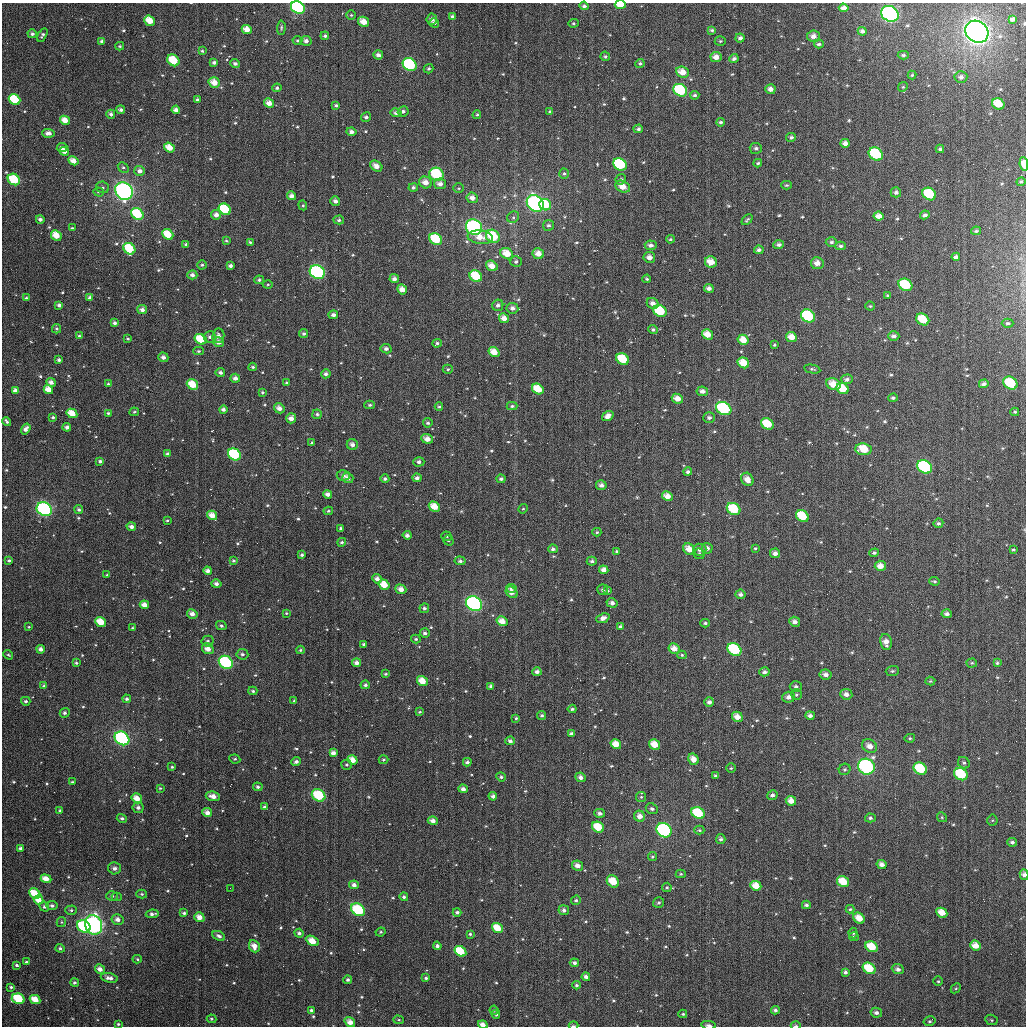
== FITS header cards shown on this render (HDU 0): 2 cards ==
NAXIS1  =                 1024
NAXIS2  =                 1024

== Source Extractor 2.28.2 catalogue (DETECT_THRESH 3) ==
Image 1024 x 1024 px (HDU 0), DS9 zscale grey, 1 PNG px = 1 image px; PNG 1028 x 1028 px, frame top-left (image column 1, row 1024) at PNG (2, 3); each listed source drawn as its Kron ellipse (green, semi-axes under 4 px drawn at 4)
Background 3410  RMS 77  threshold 232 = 3 sigma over >= 5 px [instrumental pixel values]
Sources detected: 679; of the 679, the 500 brightest by FLUX_AUTO listed and drawn (179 fainter detections omitted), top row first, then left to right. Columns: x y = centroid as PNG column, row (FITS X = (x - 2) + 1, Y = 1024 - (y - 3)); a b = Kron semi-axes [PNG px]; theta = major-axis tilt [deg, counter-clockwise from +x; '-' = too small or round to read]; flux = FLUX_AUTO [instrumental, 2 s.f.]
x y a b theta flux
620 5 5 4 - 1.3e+05
584 6 4 3 - 1.3e+04
298 8 7 6 - 6.2e+05
844 8 5 4 - 3.1e+04
890 14 9 7 -32 2.0e+06
351 15 4 4 - 7.6e+03
452 16 3 3 - 8.7e+03
432 19 5 5 - 2.1e+04
1013 19 4 3 - 1.7e+04
150 21 6 4 -37 1.0e+05
364 22 6 4 -29 6.5e+04
434 23 5 4 - 1.4e+04
573 23 5 4 - 7.7e+03
281 28 7 4 87 9.2e+03
247 29 5 4 - 5.4e+04
712 30 4 3 - 1.1e+04
862 31 4 4 - 1.6e+04
977 32 12 10 -37 4.2e+06
32 34 5 4 - 1.4e+04
42 35 7 3 60 1.2e+04
325 36 4 4 - 1.4e+04
813 36 6 6 - 3.1e+04
740 38 5 4 - 1.8e+04
297 40 5 4 - 9.2e+03
102 41 4 4 - 1.8e+04
306 41 6 5 - 2.3e+04
720 41 5 4 - 8.7e+03
819 44 5 4 - 1.2e+04
120 46 4 3 - 8.4e+03
202 51 4 3 - 8.5e+03
378 55 5 4 - 2.5e+04
903 55 5 4 - 9.0e+03
605 56 5 4 - 1.0e+04
716 57 5 5 - 4.1e+04
734 59 4 3 - 1.6e+04
173 60 6 5 - 1.6e+05
214 63 4 3 - 1.6e+04
640 63 4 4 - 1.1e+04
235 64 5 4 - 1.6e+04
410 65 7 6 - 5.1e+05
429 69 5 4 - 1.0e+04
682 72 6 5 - 6.6e+04
912 75 4 4 - 7.1e+03
961 77 6 5 - 2.0e+04
214 83 6 5 - 6.3e+04
903 87 5 4 - 6.8e+03
277 88 4 4 - 1.1e+04
770 89 5 5 - 2.9e+04
680 90 7 6 - 3.7e+05
695 95 4 4 - 1.1e+04
14 100 6 5 - 2.7e+05
197 100 3 3 - 1.0e+04
269 103 5 4 - 4.6e+04
998 104 6 5 - 1.0e+05
336 105 4 4 - 1.0e+04
121 110 4 3 - 1.7e+04
176 110 4 4 - 2.8e+04
403 111 5 5 - 1.7e+04
550 111 4 4 - 8.2e+03
396 113 5 4 - 1.9e+04
111 114 4 4 - 1.5e+04
477 115 4 3 - 7.7e+03
366 117 5 4 - 1.6e+04
65 120 5 4 - 6.4e+04
720 122 4 4 - 1.0e+04
638 129 5 4 - 1.3e+04
351 132 5 4 - 2.2e+04
48 133 6 4 -2 3.0e+04
791 137 5 4 - 1.4e+04
845 143 4 4 - 2.7e+04
62 147 5 4 - 1.6e+04
169 148 5 4 - 7.2e+04
756 148 6 5 - 1.5e+04
940 149 4 4 - 1.2e+04
64 151 5 4 - 3.8e+04
876 154 7 6 - 2.9e+05
73 161 5 4 - 4.7e+04
758 163 4 3 - 9.0e+03
620 164 7 6 - 4.7e+05
1024 164 7 4 -83 9.5e+04
376 166 6 5 - 3.9e+04
123 168 6 4 -47 1.1e+04
140 171 5 5 - 2.7e+04
436 174 7 6 - 3.5e+05
564 174 5 4 - 9.9e+03
14 179 6 5 - 2.0e+05
621 179 5 5 - 1.1e+04
425 182 6 5 - 4.5e+04
1021 182 4 4 - 7.8e+03
440 184 6 5 - 2.5e+04
786 185 5 4 - 8.0e+03
103 187 6 5 - 1.2e+04
413 187 5 4 - 1.4e+04
623 187 8 5 -25 6.2e+04
458 188 5 5 - 6.4e+03
124 191 9 8 - 1.7e+06
98 192 5 4 - 7.6e+03
896 192 5 5 - 1.5e+04
929 194 7 6 - 2.2e+05
292 196 4 4 - 2.6e+04
472 198 6 5 - 3.2e+04
335 201 5 4 - 2.1e+04
535 203 9 7 -43 1.3e+06
303 205 5 4 - 7.2e+03
545 205 6 5 - 1.7e+05
225 209 6 5 - 2.6e+05
137 214 6 5 - 2.6e+05
216 215 5 5 - 2.8e+04
925 215 5 4 - 1.5e+04
879 216 5 4 - 3.7e+04
513 217 6 5 - 1.1e+04
40 219 4 4 - 1.9e+04
339 220 5 4 - 1.4e+04
747 220 6 3 44 8.3e+03
548 225 5 5 - 1.2e+04
474 227 8 7 - 9.0e+05
72 228 4 3 - 6.7e+03
976 231 5 4 - 1.0e+04
168 234 6 5 - 1.1e+05
56 235 6 5 - 8.2e+04
493 236 7 6 - 2.2e+05
480 237 12 7 -6 6.1e+04
436 239 7 5 -36 2.3e+05
670 239 4 3 - 6.9e+03
226 241 3 3 - 6.5e+03
250 242 3 3 - 6.7e+03
831 242 6 4 1 1.1e+04
186 244 4 3 - 9.2e+03
651 245 6 5 - 2.1e+04
779 245 5 4 - 1.6e+04
841 246 5 4 - 1.3e+04
129 249 6 5 - 2.0e+05
759 250 4 4 - 1.5e+04
507 254 7 5 -31 8.5e+04
538 254 6 5 - 4.9e+04
649 257 6 5 - 3.3e+04
956 257 4 3 - 1.9e+04
516 262 5 5 - 1.2e+04
711 262 6 5 - 6.1e+04
817 263 6 6 - 3.4e+04
202 265 4 4 - 9.7e+03
230 266 4 3 - 1.7e+04
492 266 6 5 - 5.2e+04
317 272 8 6 -29 6.5e+05
192 275 5 4 - 2.3e+04
476 276 6 5 - 1.9e+05
394 279 5 4 - 2.3e+04
647 279 4 3 - 7.5e+03
259 280 5 4 - 1.2e+04
268 285 5 3 - 6.6e+03
905 285 7 6 - 2.2e+05
709 288 5 4 - 2.2e+04
402 289 5 4 - 4.7e+04
888 295 4 4 - 8.8e+03
26 298 3 3 - 1.0e+04
90 298 4 3 - 2.3e+04
653 303 6 5 - 3.0e+04
59 305 4 4 - 1.9e+04
498 305 6 5 - 1.8e+04
870 306 4 4 - 7.3e+03
512 308 6 5 - 2.3e+04
142 310 5 4 - 2.5e+04
660 311 7 5 -31 1.8e+05
333 315 5 4 - 1.9e+04
808 316 7 6 - 3.4e+05
504 318 5 4 - 3.9e+04
923 319 7 5 -34 1.2e+05
115 323 4 3 - 1.7e+04
1008 323 6 4 0 1.1e+04
57 329 5 4 - 9.1e+03
653 330 4 4 - 1.1e+04
304 334 4 4 - 1.3e+04
707 334 6 4 -33 5.7e+04
79 336 4 3 - 1.0e+04
218 336 7 6 - 2.1e+04
894 336 5 4 - 1.8e+04
210 337 6 5 - 1.6e+04
791 337 5 5 - 5.5e+04
128 339 3 3 - 6.9e+03
200 339 6 5 - 1.4e+05
743 340 5 5 - 6.5e+04
219 342 5 5 - 2.9e+04
437 343 5 4 - 1.1e+04
774 345 3 3 - 6.8e+03
386 349 5 4 - 1.8e+04
199 351 5 4 - 9.0e+03
494 352 6 4 -36 6.4e+04
163 357 5 4 - 1.9e+04
623 359 7 5 -35 1.6e+05
59 360 3 3 - 1.3e+04
743 363 6 5 - 8.8e+04
253 367 4 3 - 1.0e+04
448 369 5 4 - 1.0e+04
812 369 8 4 -11 8.8e+03
220 373 5 4 - 1.7e+04
326 374 5 4 - 1.7e+04
235 378 4 4 - 2.5e+04
847 379 6 5 - 1.5e+04
51 382 5 4 - 2.5e+04
286 382 3 3 - 6.6e+03
1010 383 7 6 - 1.9e+05
108 384 3 3 - 8.5e+03
192 384 6 5 - 1.1e+05
833 384 7 5 -27 7.0e+04
984 384 5 4 - 1.9e+04
538 389 6 5 - 1.1e+05
843 389 6 5 - 9.9e+04
48 390 5 4 - 6.1e+04
15 391 4 4 - 2.9e+04
702 391 6 5 - 2.5e+04
262 392 4 3 - 9.3e+03
893 398 4 4 - 1.2e+04
677 399 6 4 -26 4.8e+04
370 405 5 4 - 1.1e+04
512 406 5 4 - 9.7e+03
439 407 4 3 - 8.1e+03
279 408 5 4 - 3.3e+04
724 409 8 6 -29 5.1e+05
223 410 4 4 - 1.7e+04
134 412 5 3 - 8.4e+03
1015 412 4 3 - 7.6e+03
72 413 5 4 - 7.9e+04
108 413 3 2 - 9.3e+03
317 414 5 4 - 1.1e+04
608 416 6 4 34 3.6e+04
53 417 3 3 - 1.0e+04
291 418 5 5 - 3.3e+04
709 418 6 5 - 1.3e+04
7 421 5 3 - 1.1e+04
428 423 5 4 - 1.1e+04
767 424 6 5 - 1.3e+05
67 427 4 3 - 1.9e+04
26 429 6 4 55 2.4e+04
427 439 6 4 -21 4.1e+04
312 443 4 3 - 1.0e+04
352 445 5 5 - 2.5e+04
864 449 8 6 -7 1.2e+05
168 454 4 3 - 1.4e+04
234 454 7 5 -33 3.7e+05
100 461 4 4 - 1.2e+04
419 462 5 5 - 1.7e+04
925 467 8 6 -32 9.1e+05
688 472 4 4 - 1.3e+04
343 475 6 5 - 1.8e+04
348 478 5 5 - 2.3e+04
417 478 4 4 - 1.8e+04
385 479 4 4 - 1.1e+04
501 479 4 4 - 1.4e+04
747 479 7 5 -56 4.4e+04
601 485 5 5 - 2.2e+04
328 494 4 4 - 2.4e+04
667 496 5 4 - 4.4e+04
434 507 6 4 -30 7.9e+04
44 509 8 6 -31 6.7e+05
523 509 5 4 - 6.5e+03
734 509 7 5 -32 2.0e+05
79 510 4 4 - 1.3e+04
328 511 5 3 - 7.7e+03
212 515 5 4 - 5.5e+04
802 516 7 5 -36 1.6e+05
167 520 3 3 - 6.6e+03
938 523 5 4 - 1.2e+04
131 527 4 4 - 2.6e+04
341 528 3 3 - 1.2e+04
597 532 4 4 - 7.9e+03
407 535 4 4 - 1.9e+04
446 536 5 4 - 8.1e+03
448 540 5 5 - 1.0e+04
342 542 4 4 - 9.3e+03
707 548 5 5 - 1.9e+04
755 548 4 4 - 7.0e+03
553 549 5 4 - 1.4e+04
689 549 6 5 - 6.0e+04
1013 549 4 3 - 6.3e+03
700 550 6 6 - 1.8e+04
617 551 4 4 - 8.0e+03
775 553 5 5 - 2.4e+04
874 553 5 4 - 9.6e+03
699 554 5 5 - 9.9e+03
302 555 3 3 - 1.1e+04
9 560 4 4 - 1.0e+04
233 561 4 3 - 8.3e+03
460 561 5 4 - 1.4e+04
592 561 5 4 - 1.4e+04
880 566 5 5 - 4.4e+04
604 570 5 4 - 3.2e+04
208 571 4 4 - 2.5e+04
107 575 3 3 - 7.0e+03
377 579 5 4 - 2.4e+04
934 581 5 3 - 8.2e+03
216 584 5 4 - 2.2e+04
384 585 6 5 - 8.6e+04
511 588 5 4 - 1.2e+04
401 589 6 4 -21 3.7e+04
603 590 5 5 - 1.3e+04
608 591 3 3 - 7.1e+03
512 592 6 5 - 3.8e+04
740 594 5 4 - 1.8e+04
612 603 5 4 - 2.1e+04
474 604 8 7 - 1.2e+06
144 605 5 4 - 4.6e+04
424 608 5 5 - 1.3e+04
286 613 4 4 - 6.7e+03
192 614 5 4 - 3.5e+04
947 614 5 4 - 1.8e+04
603 618 7 4 22 2.9e+04
502 621 6 4 -32 5.6e+04
101 622 6 4 -38 9.5e+04
795 622 5 5 - 2.6e+04
705 623 5 4 - 1.0e+04
221 626 5 4 - 9.7e+03
620 626 4 4 - 1.1e+04
29 627 4 3 - 6.6e+03
132 628 4 3 - 6.4e+03
425 633 5 4 - 1.7e+04
416 639 5 4 - 9.0e+03
208 641 6 5 - 1.3e+04
886 642 8 6 -80 3.9e+04
364 644 3 3 - 1.1e+04
41 649 4 4 - 2.6e+04
208 649 6 5 - 4.6e+04
674 649 6 5 - 4.5e+04
734 649 7 6 - 3.5e+05
300 650 4 3 - 8.1e+03
242 654 6 5 - 1.5e+04
8 655 5 3 - 7.6e+03
682 655 5 4 - 7.6e+03
226 662 7 6 - 5.2e+05
76 663 4 3 - 8.9e+03
356 663 4 4 - 2.5e+04
972 663 5 4 - 8.0e+03
997 663 4 3 - 8.0e+03
892 671 7 5 3 1.2e+04
537 672 4 4 - 2.0e+04
764 672 5 4 - 1.8e+04
386 674 4 3 - 7.0e+03
826 674 6 5 - 2.4e+04
422 681 5 5 - 7.1e+04
930 681 5 4 - 7.7e+03
365 685 5 4 - 1.2e+04
44 686 4 3 - 1.1e+04
491 686 4 4 - 1.4e+04
796 686 6 5 - 1.5e+04
253 691 4 3 - 9.6e+03
796 694 5 5 - 9.5e+03
846 694 6 5 - 2.7e+04
788 697 6 5 - 2.6e+04
127 699 4 4 - 1.4e+04
26 701 4 4 - 1.2e+04
294 701 3 3 - 6.7e+03
709 702 5 4 - 1.9e+04
572 709 4 3 - 9.2e+03
420 712 4 3 - 7.5e+03
65 713 5 5 - 1.3e+04
542 715 4 4 - 1.0e+04
810 715 5 4 - 1.9e+04
737 717 6 5 - 4.6e+04
516 718 4 4 - 7.3e+03
571 733 4 3 - 1.2e+04
122 738 8 6 -37 1.2e+06
910 738 5 4 - 8.9e+03
510 741 5 4 - 1.8e+04
616 744 5 5 - 6.8e+04
655 744 6 5 - 7.3e+04
870 746 8 6 -28 4.3e+04
333 753 4 4 - 2.8e+04
235 759 5 4 - 9.6e+03
693 759 6 5 - 4.4e+04
352 760 5 4 - 5.3e+04
383 760 5 4 - 6.9e+03
296 762 5 4 - 1.6e+04
467 762 4 4 - 1.5e+04
964 763 6 5 - 1.2e+04
347 765 5 5 - 9.8e+03
172 767 3 3 - 8.2e+03
866 767 8 7 - 1.1e+06
731 768 4 4 - 7.0e+03
845 769 6 5 - 1.0e+04
920 769 7 5 -31 2.7e+05
961 774 7 6 - 2.4e+05
715 776 4 3 - 1.2e+04
501 777 5 4 - 1.2e+04
581 777 5 5 - 2.2e+04
72 782 3 3 - 7.0e+03
258 787 5 4 - 1.2e+04
160 788 4 3 - 6.7e+03
463 789 4 4 - 2.5e+04
319 795 7 5 -33 2.4e+05
772 795 5 4 - 1.7e+04
213 796 7 4 -9 4.1e+04
493 796 4 4 - 1.8e+04
641 797 5 5 - 7.7e+03
137 798 6 4 -34 6.2e+04
791 801 5 4 - 4.3e+04
264 807 4 4 - 1.2e+04
138 808 5 5 - 2.1e+04
652 809 6 5 - 1.5e+04
60 811 4 3 - 1.1e+04
207 813 5 4 - 3.3e+04
600 813 5 4 - 1.7e+04
698 813 7 5 -32 2.2e+05
640 816 6 5 - 3.5e+04
942 817 5 4 - 6.6e+03
122 818 5 4 - 1.1e+04
870 818 5 4 - 1.2e+04
992 820 5 5 - 7.3e+03
433 821 5 4 - 2.9e+04
598 827 6 5 - 1.3e+05
664 830 8 6 -35 1.4e+06
699 830 5 4 - 7.9e+03
721 839 5 4 - 1.3e+04
1012 842 5 4 - 1.3e+04
21 849 4 3 - 2.3e+04
652 857 4 4 - 8.7e+03
882 864 5 4 - 2.7e+04
577 866 6 5 - 3.5e+04
114 868 6 6 - 1.7e+04
681 874 5 4 - 7.9e+03
1024 875 5 4 - 2.1e+04
46 879 5 4 - 5.3e+04
613 881 7 5 -43 1.1e+05
843 882 6 5 - 1.1e+05
354 885 5 4 - 2.2e+04
756 886 6 4 -25 6.4e+04
667 887 5 5 - 8.4e+03
230 888 2 2 - 6.8e+03
35 894 6 5 - 1.2e+05
142 894 5 4 - 9.7e+03
112 896 6 5 - 1.3e+04
117 897 5 4 - 7.1e+03
404 897 4 4 - 1.2e+04
38 900 5 4 - 7.1e+04
576 900 5 4 - 1.0e+04
658 903 6 5 - 1.0e+04
806 905 4 4 - 1.2e+04
52 906 5 4 - 1.4e+04
44 907 5 4 - 1.4e+04
850 909 4 4 - 8.2e+03
71 910 6 4 0 1.1e+04
358 910 7 5 -38 3.6e+05
564 910 5 5 - 1.9e+04
457 912 4 4 - 1.2e+04
184 913 4 3 - 1.3e+04
942 913 6 4 -30 5.6e+04
152 914 6 4 8 1.8e+04
199 917 5 4 - 4.4e+04
859 918 6 5 - 6.2e+04
118 919 6 5 - 2.8e+04
61 922 5 4 - 6.9e+03
94 925 10 8 -67 1.2e+06
84 926 7 5 -37 6.2e+05
497 928 6 4 -37 8.8e+04
381 932 5 3 - 7.2e+03
299 933 5 4 - 1.5e+04
853 933 5 4 - 8.3e+03
470 934 4 3 - 9.0e+03
219 936 7 4 -26 1.6e+04
854 937 5 4 - 8.0e+03
312 941 7 4 -30 8.5e+04
254 946 6 5 - 4.4e+04
437 946 4 4 - 1.5e+04
975 946 5 4 - 4.8e+04
872 947 6 5 - 1.2e+05
60 948 4 4 - 1.3e+04
460 951 6 5 - 1.8e+05
137 959 5 4 - 7.6e+03
26 962 3 3 - 9.8e+03
574 963 4 4 - 1.5e+04
17 965 3 3 - 1.0e+04
869 968 7 5 -33 1.4e+05
100 969 5 4 - 3.3e+04
898 969 6 5 - 2.0e+04
845 972 4 4 - 1.2e+04
586 977 4 4 - 2.0e+04
109 978 9 4 -11 2.9e+04
426 978 4 3 - 1.1e+04
348 980 4 4 - 1.2e+04
938 981 5 4 - 7.8e+03
75 982 4 4 - 1.3e+04
576 985 4 3 - 1.0e+04
11 987 4 3 - 1.0e+04
956 988 5 4 - 7.1e+03
18 999 6 5 - 2.9e+05
35 999 5 4 - 8.6e+04
311 1010 4 3 - 1.1e+04
494 1010 4 4 - 7.2e+03
775 1010 4 4 - 1.2e+04
876 1013 6 5 - 1.9e+04
496 1014 4 4 - 1.0e+04
683 1014 4 3 - 6.9e+03
211 1019 5 4 - 6.9e+03
399 1020 5 4 - 6.7e+03
991 1020 6 5 - 1.0e+04
930 1021 6 4 14 1.1e+04
350 1022 5 4 - 4.1e+04
118 1024 3 3 - 7.5e+03
483 1024 5 4 - 3.1e+04
708 1025 7 3 -6 1.1e+04
573 1026 5 2 - 7.9e+03
796 1026 5 2 - 8.1e+03
At the frame edge (FLAGS 8, measured only in part): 8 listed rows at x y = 620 5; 298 8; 1024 164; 1024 875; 483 1024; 708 1025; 573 1026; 796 1026
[179 fainter detections neither listed nor drawn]

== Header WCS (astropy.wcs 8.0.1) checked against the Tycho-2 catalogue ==
Header WCS as astropy/WCSLIB reads it (applying the file's SIP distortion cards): RA---TAN-SIP/DEC--TAN-SIP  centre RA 01:19:07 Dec +08:11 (19.78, +8.18 deg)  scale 8.66 arcsec/px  FOV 147.8' x 147.9'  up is +179 deg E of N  parity flipped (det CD > 0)
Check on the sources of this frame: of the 60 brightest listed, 60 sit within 12.5 arcsec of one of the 180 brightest Tycho-2 stars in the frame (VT <= 12.11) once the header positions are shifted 6.19 arcsec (4.35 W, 4.41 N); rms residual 4.16 arcsec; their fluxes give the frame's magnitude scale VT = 23.37 - 2.5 log10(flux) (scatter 0.15 mag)
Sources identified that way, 137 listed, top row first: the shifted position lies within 12.5 arcsec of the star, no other Tycho-2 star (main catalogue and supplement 1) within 25.0 arcsec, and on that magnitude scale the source's flux lands within +1.5 / -3 mag of the star's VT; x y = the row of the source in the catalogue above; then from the Tycho-2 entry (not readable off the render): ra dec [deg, ICRS J2000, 3 dp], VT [Tycho-2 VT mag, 2 dp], TYC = Tycho-2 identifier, HIP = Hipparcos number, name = IAU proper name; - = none
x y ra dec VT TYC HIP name
620 5 19.544 +6.946 10.40 26-177-1 - -
298 8 20.325 +6.971 8.97 27-145-1 6332 -
844 8 19.003 +6.943 12.05 26-201-1 - -
890 14 18.889 +6.956 7.83 26-255-1 5884 -
150 21 20.684 +7.009 11.05 27-831-1 - -
364 22 20.165 +7.001 11.44 27-367-1 - -
247 29 20.448 +7.025 11.66 27-661-1 - -
977 32 18.677 +6.995 6.14 26-1202-1 5824 -
173 60 20.624 +7.104 10.54 27-721-1 - -
410 65 20.052 +7.103 9.21 27-913-1 - -
214 83 20.525 +7.154 11.53 27-435-1 - -
770 89 19.176 +7.142 11.62 26-649-1 - -
680 90 19.394 +7.150 9.45 26-271-1 6038 -
14 100 21.007 +7.205 10.14 27-551-1 - -
269 103 20.391 +7.201 11.47 27-593-1 - -
998 104 18.623 +7.166 11.00 26-501-1 - -
176 110 20.617 +7.222 12.76 27-799-1 - -
65 120 20.885 +7.252 11.34 27-211-1 - -
169 148 20.630 +7.313 11.11 27-339-1 - -
64 151 20.885 +7.326 11.94 27-75-1 - -
876 154 18.916 +7.293 9.57 26-447-1 - -
73 161 20.862 +7.349 11.57 27-113-1 - -
620 164 19.536 +7.332 9.72 26-43-1 - -
140 171 20.701 +7.370 12.71 27-1109-1 - -
436 174 19.981 +7.365 9.51 26-471-1 - -
14 179 21.005 +7.397 9.87 27-259-1 - -
623 187 19.529 +7.385 11.32 26-119-1 - -
124 191 20.736 +7.419 7.42 27-157-1 6454 -
929 194 18.784 +7.386 10.08 26-5-1 - -
535 203 19.739 +7.430 8.12 26-39-1 6154 -
545 205 19.716 +7.431 10.62 26-261-1 - -
225 209 20.493 +7.459 10.04 27-657-1 - -
137 214 20.705 +7.474 9.90 27-31-1 - -
216 215 20.514 +7.472 12.06 27-99-1 - -
879 216 18.907 +7.442 11.73 26-339-1 - -
474 227 19.887 +7.491 8.53 26-89-1 6205 -
168 234 20.630 +7.522 10.77 614-402-1 - -
56 235 20.901 +7.529 10.88 614-494-1 - -
436 239 19.979 +7.521 10.08 613-607-1 - -
129 249 20.722 +7.558 10.11 614-968-1 - -
538 254 19.731 +7.550 11.52 613-1056-1 - -
649 257 19.461 +7.554 12.06 613-655-1 - -
711 262 19.310 +7.561 12.19 613-478-1 - -
492 266 19.843 +7.583 11.61 613-1134-1 - -
317 272 20.265 +7.606 8.75 613-352-1 6307 -
476 276 19.881 +7.608 10.15 613-880-1 - -
905 285 18.837 +7.606 9.99 613-642-1 - -
402 289 20.059 +7.643 11.40 613-1069-1 - -
660 311 19.431 +7.682 10.14 613-1179-1 - -
808 316 19.072 +7.687 9.52 613-310-1 - -
504 318 19.810 +7.707 11.57 613-924-1 - -
923 319 18.793 +7.688 10.70 613-1074-1 - -
115 323 20.755 +7.737 11.75 614-1133-1 - -
707 334 19.315 +7.736 11.24 613-1048-1 - -
791 337 19.111 +7.737 11.64 613-364-1 - -
200 339 20.546 +7.773 10.39 614-702-1 - -
494 352 19.832 +7.790 11.36 613-556-1 - -
623 359 19.519 +7.800 10.43 613-822-1 - -
743 363 19.226 +7.803 10.97 613-354-1 - -
1010 383 18.577 +7.836 9.98 613-1064-1 - -
192 384 20.563 +7.882 10.70 614-630-1 - -
833 384 19.007 +7.848 10.92 613-1106-1 - -
538 389 19.724 +7.876 11.13 613-721-1 - -
843 389 18.984 +7.859 10.86 613-1155-1 - -
48 390 20.912 +7.901 11.62 614-819-1 - -
702 391 19.325 +7.873 12.19 613-1223-1 - -
677 399 19.385 +7.892 11.40 613-1099-1 - -
724 409 19.271 +7.914 9.26 613-537-1 5995 -
72 413 20.855 +7.957 11.14 614-757-1 - -
291 418 20.322 +7.959 12.14 613-363-1 - -
767 424 19.164 +7.948 10.84 613-331-1 - -
26 429 20.968 +7.998 11.84 614-1135-1 - -
427 439 19.991 +8.001 11.87 613-575-1 - -
352 445 20.173 +8.019 11.71 613-1068-1 - -
864 449 18.929 +8.004 10.65 613-471-1 - -
234 454 20.458 +8.049 9.45 614-734-1 - -
925 467 18.780 +8.043 9.16 613-1200-1 - -
434 507 19.970 +8.164 11.14 613-832-1 - -
44 509 20.917 +8.189 8.36 614-1016-1 6513 -
734 509 19.242 +8.155 10.13 613-969-1 - -
212 515 20.509 +8.196 11.50 614-1324-1 - -
802 516 19.075 +8.168 10.60 613-950-1 - -
880 566 18.883 +8.283 11.73 613-890-1 - -
377 579 20.107 +8.340 11.69 613-650-1 - -
384 585 20.088 +8.355 11.26 613-1029-1 - -
401 589 20.047 +8.365 11.50 613-551-1 - -
612 603 19.533 +8.387 11.59 613-805-1 - -
474 604 19.868 +8.396 8.01 613-1232-1 6195 -
144 605 20.670 +8.415 11.50 614-890-1 - -
192 614 20.554 +8.434 12.06 614-1053-1 - -
502 621 19.800 +8.436 11.04 613-1202-1 - -
101 622 20.776 +8.457 10.89 614-1132-1 - -
41 649 20.921 +8.525 12.11 614-839-1 - -
208 649 20.514 +8.517 11.75 614-1400-1 - -
674 649 19.380 +8.494 11.70 613-423-1 - -
734 649 19.232 +8.493 9.42 613-976-1 - -
226 662 20.469 +8.550 8.76 614-911-1 6372 -
422 681 19.990 +8.585 11.08 613-305-1 - -
788 697 19.100 +8.604 12.11 613-636-1 - -
737 717 19.222 +8.654 11.37 613-764-1 - -
122 738 20.718 +8.738 8.17 614-842-1 - -
616 744 19.516 +8.727 11.45 613-694-1 - -
655 744 19.422 +8.726 11.05 613-979-1 - -
870 746 18.899 +8.718 11.84 613-735-1 - -
352 760 20.157 +8.778 11.35 613-1205-1 - -
866 767 18.905 +8.768 8.27 613-1136-1 5888 -
920 769 18.773 +8.770 9.98 613-1227-1 5855 -
961 774 18.675 +8.780 9.82 613-529-1 5823 -
319 795 20.237 +8.866 9.49 613-964-1 - -
137 798 20.680 +8.880 11.42 614-815-1 - -
207 813 20.508 +8.912 12.00 614-1346-1 - -
698 813 19.312 +8.888 9.88 613-826-1 6006 -
640 816 19.455 +8.899 11.49 613-942-1 - -
433 821 19.959 +8.920 12.12 613-412-1 - -
598 827 19.555 +8.928 10.44 613-313-1 - -
577 866 19.604 +9.021 11.60 613-526-1 - -
46 879 20.897 +9.078 11.43 614-487-1 - -
613 881 19.516 +9.058 10.90 613-517-1 - -
843 882 18.956 +9.045 10.45 613-809-1 - -
756 886 19.168 +9.060 10.90 613-926-1 - -
35 894 20.925 +9.114 10.46 614-955-1 - -
38 900 20.915 +9.129 11.09 614-1092-1 - -
358 910 20.135 +9.138 9.13 613-868-1 6277 -
859 918 18.914 +9.132 11.20 613-814-1 - -
94 925 20.778 +9.188 7.46 614-1265-1 6462 -
84 926 20.803 +9.191 9.17 614-678-1 - -
497 928 19.795 +9.175 10.64 613-825-1 - -
312 941 20.246 +9.216 11.00 613-1130-1 - -
254 946 20.387 +9.229 11.53 613-287-1 - -
975 946 18.630 +9.191 11.37 613-393-1 - -
872 947 18.882 +9.200 10.43 613-590-1 - -
460 951 19.884 +9.233 10.25 613-1174-1 - -
869 968 18.887 +9.252 10.23 613-336-1 - -
109 978 20.736 +9.314 11.82 614-851-1 - -
18 999 20.959 +9.368 9.76 614-558-1 - -
35 999 20.919 +9.369 11.04 614-644-1 - -
350 1022 20.150 +9.409 11.23 613-421-1 - -